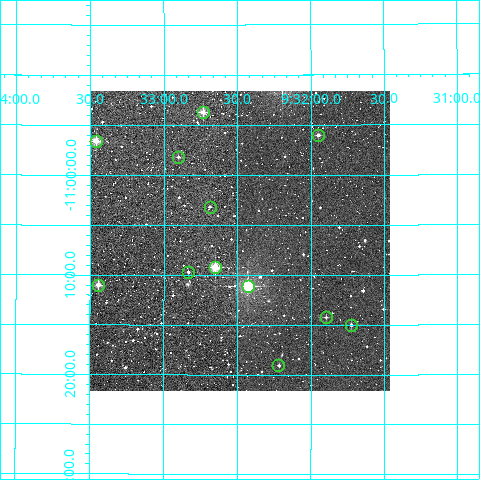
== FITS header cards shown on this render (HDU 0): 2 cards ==
NAXIS1  =                  300
NAXIS2  =                  300

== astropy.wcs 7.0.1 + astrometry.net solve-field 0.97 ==
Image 300 x 300 px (HDU 0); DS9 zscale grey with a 90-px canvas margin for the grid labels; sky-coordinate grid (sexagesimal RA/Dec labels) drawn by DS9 from the SOLVED WCS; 12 Tycho-2 reference stars matched to detected sources circled (green)
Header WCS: RA---TAN/DEC--TAN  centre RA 09:32:29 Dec -11:07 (143.12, -11.11 deg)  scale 6 arcsec/px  FOV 30.0' x 30.0'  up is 0 deg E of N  parity normal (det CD < 0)
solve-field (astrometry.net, Tycho-2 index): VERIFIED the header's WCS against the Tycho-2 star catalogue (verified at 2 index scales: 9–12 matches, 0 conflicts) and refined it, rather than solving blind
Solved WCS: RA---TAN-SIP/DEC--TAN-SIP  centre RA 09:32:29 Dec -11:07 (143.12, -11.11 deg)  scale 6 arcsec/px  FOV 30.0' x 30.0'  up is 0 deg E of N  parity normal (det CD < 0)
The solver's refit moves the header's centre by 1.2 arcsec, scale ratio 1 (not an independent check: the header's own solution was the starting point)
Tycho-2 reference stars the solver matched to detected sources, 12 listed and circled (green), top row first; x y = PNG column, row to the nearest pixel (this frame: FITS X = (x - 90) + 1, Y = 300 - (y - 91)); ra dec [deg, ICRS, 3 dp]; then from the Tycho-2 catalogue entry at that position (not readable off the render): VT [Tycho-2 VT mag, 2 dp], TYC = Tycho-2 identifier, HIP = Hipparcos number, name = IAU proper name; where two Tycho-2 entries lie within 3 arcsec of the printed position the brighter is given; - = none
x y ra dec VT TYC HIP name
203 112 143.183 -10.895 10.38 5464-591-1 - -
318 135 142.987 -10.934 11.15 5464-443-1 - -
96 141 143.365 -10.943 10.15 5464-155-1 - -
178 157 143.225 -10.970 12.19 5464-435-1 - -
210 207 143.172 -11.053 12.76 5464-79-1 - -
215 267 143.163 -11.154 9.17 5464-43-1 - -
188 272 143.209 -11.162 12.21 5464-247-1 - -
98 285 143.360 -11.183 10.27 5464-629-1 46899 -
248 286 143.107 -11.185 7.95 5464-875-1 46816 -
326 317 142.974 -11.237 11.85 5464-551-1 - -
351 325 142.932 -11.250 11.13 5468-513-1 - -
278 365 143.055 -11.318 11.88 5468-927-1 - -